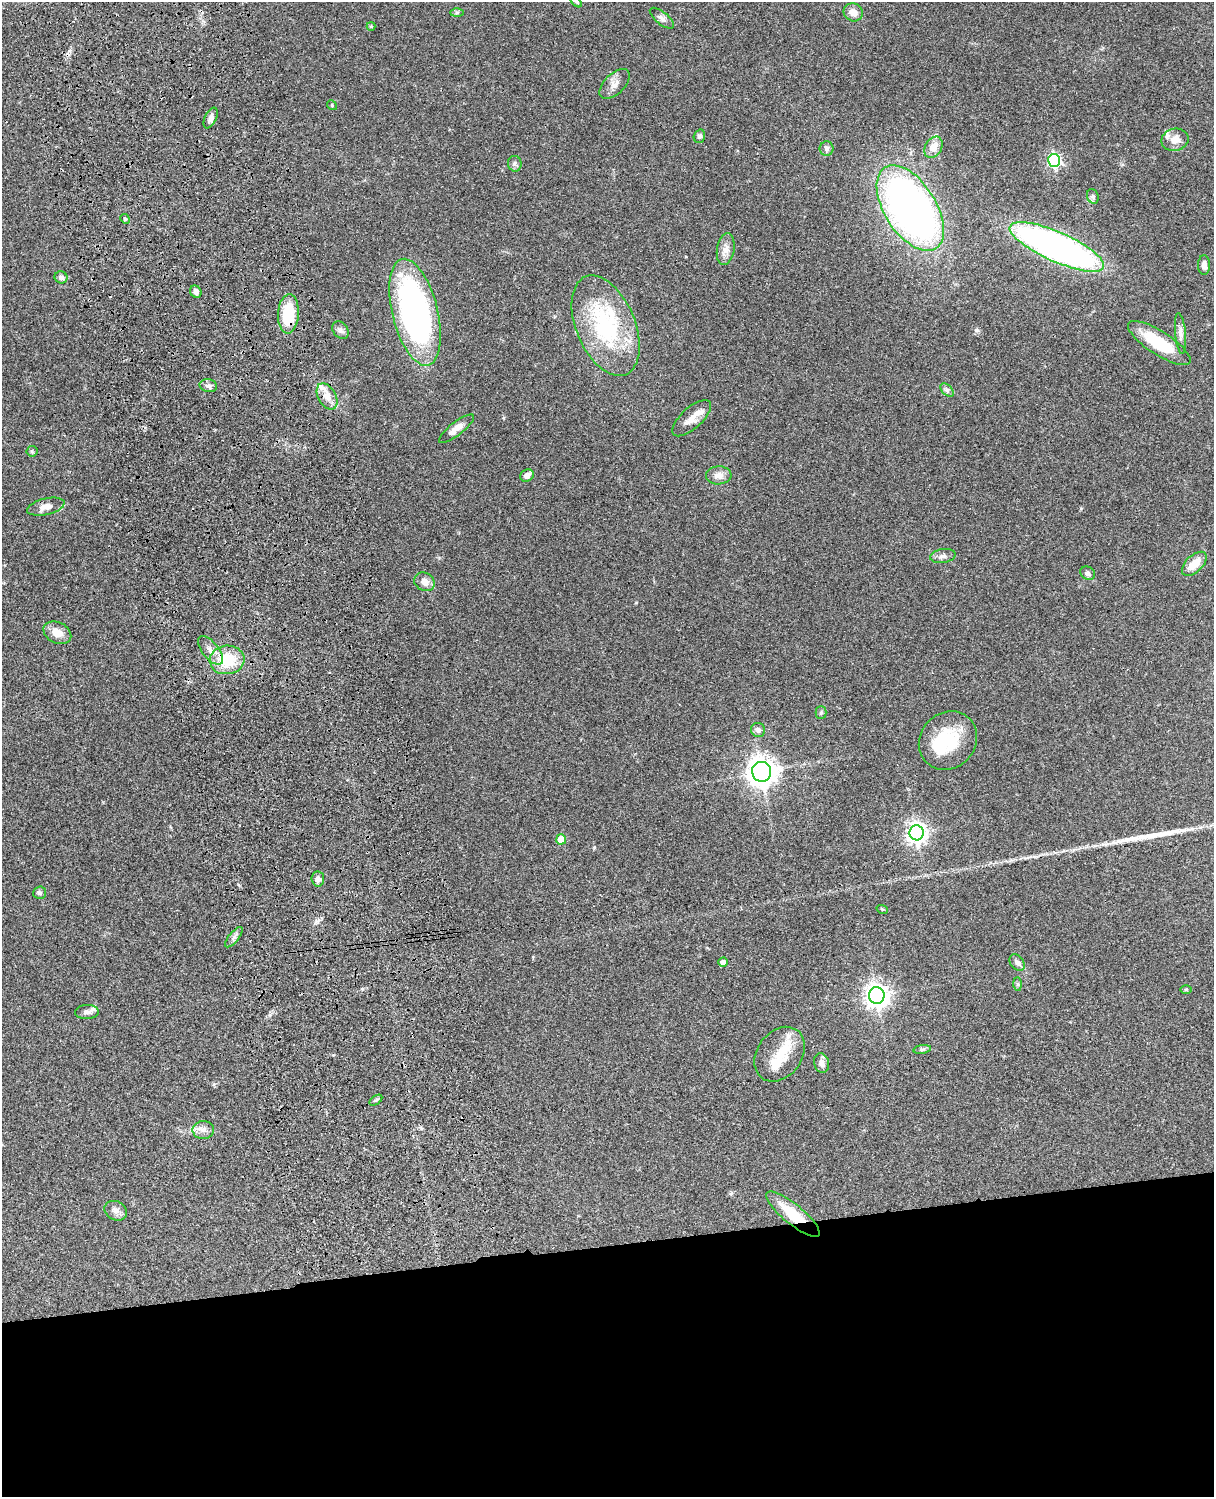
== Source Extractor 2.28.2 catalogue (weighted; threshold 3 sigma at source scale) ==
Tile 11 of 4 x 3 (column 3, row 3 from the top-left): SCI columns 2545-3756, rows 278-1772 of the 5087 x 4927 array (HDU 1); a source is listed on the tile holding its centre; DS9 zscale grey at full resolution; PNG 1216 x 1499 px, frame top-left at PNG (2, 2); each listed source drawn as its Kron ellipse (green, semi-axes under 4 px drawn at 4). Shown black and unused: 17% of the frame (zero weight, under 3 of 4 exposures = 6% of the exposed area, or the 3 px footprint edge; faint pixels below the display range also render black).
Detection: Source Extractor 2.28.2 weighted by HDU 2 'WHT'; one run over the whole footprint, this tile lists its part. Background 0.0867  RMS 0.0062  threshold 0.0278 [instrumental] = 3 sigma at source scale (4.5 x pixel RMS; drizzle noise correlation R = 1.50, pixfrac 1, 0.05/0.05 arcsec/px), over >= 5 px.
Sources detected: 76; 3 inside a brighter object's white glare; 1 long thin detection or spike segment (spike, bleed or trail) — neither listed nor drawn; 5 inside a brighter listed object's ellipse — not listed separately; the other 67 listed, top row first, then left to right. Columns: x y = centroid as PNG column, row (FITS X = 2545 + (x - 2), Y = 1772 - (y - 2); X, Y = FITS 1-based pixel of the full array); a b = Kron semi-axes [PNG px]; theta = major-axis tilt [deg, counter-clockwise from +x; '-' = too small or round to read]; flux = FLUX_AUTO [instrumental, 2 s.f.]
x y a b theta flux
576 2 6 4 -45 0.89
853 12 10 8 -29 4.3
457 13 6 4 1 1.1
662 18 14 6 -39 2.5
371 26 4 4 - 0.56
615 84 19 10 44 4.8
332 105 5 4 - 0.69
211 118 11 6 64 2.7
699 136 7 5 71 1.5
1175 140 14 11 11 6.1
933 147 11 8 60 7.4
827 149 7 7 - 1.6
1054 160 6 6 - 110
515 164 8 7 - 1.7
1093 196 7 5 -70 1.3
910 208 48 26 -58 330
125 219 5 4 - 0.77
1057 247 51 15 -24 280
726 249 16 8 80 4.4
1204 265 10 6 90 3.3
61 277 6 6 - 2.2
196 292 6 5 - 2.7
415 312 55 23 -76 190
288 314 19 10 86 25
606 326 53 29 -67 66
340 330 9 7 -51 2.1
1180 334 20 5 -84 3.1
1159 343 36 11 -33 28
208 386 9 6 -12 2.1
947 390 8 5 -46 1.5
327 397 14 8 -61 5.4
692 418 24 10 42 6.6
456 429 21 6 38 5.3
32 451 5 5 - 0.87
527 475 7 6 - 3.2
719 475 13 9 2 4.4
46 507 19 8 13 5.5
943 556 13 7 9 2.7
1194 564 15 8 44 8.8
1088 573 7 6 - 1.9
424 582 10 9 - 4.5
57 633 15 10 -27 6.8
211 650 17 8 -50 5.1
227 660 17 14 6 23
821 713 6 5 - 1
758 730 7 7 - 2.5
948 741 31 27 46 29
762 772 10 9 - 690
917 833 7 7 - 340
561 839 5 5 - 12
318 879 7 6 - 2.4
39 893 6 6 - 1.3
882 909 6 3 -18 0.63
234 937 12 5 52 2.3
723 962 5 4 - 2.9
1017 963 9 6 -49 1.9
1018 984 7 4 -89 1
1186 989 6 4 1 0.65
877 995 8 8 - 490
87 1012 12 7 2 2.6
922 1049 9 4 8 1.3
780 1054 30 22 53 18
822 1063 10 7 -77 3.7
376 1100 7 4 36 0.88
203 1130 11 9 1 3.6
116 1211 11 9 -28 3.4
793 1214 33 10 -39 20
Overlapping masked pixels (flux is a lower limit): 3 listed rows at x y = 288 314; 227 660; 793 1214
Isophote crosses this tile's border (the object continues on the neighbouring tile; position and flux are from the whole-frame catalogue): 1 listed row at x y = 576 2
Unlisted compact peaks at least as high as the median listed source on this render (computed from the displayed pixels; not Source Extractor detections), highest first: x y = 594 847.